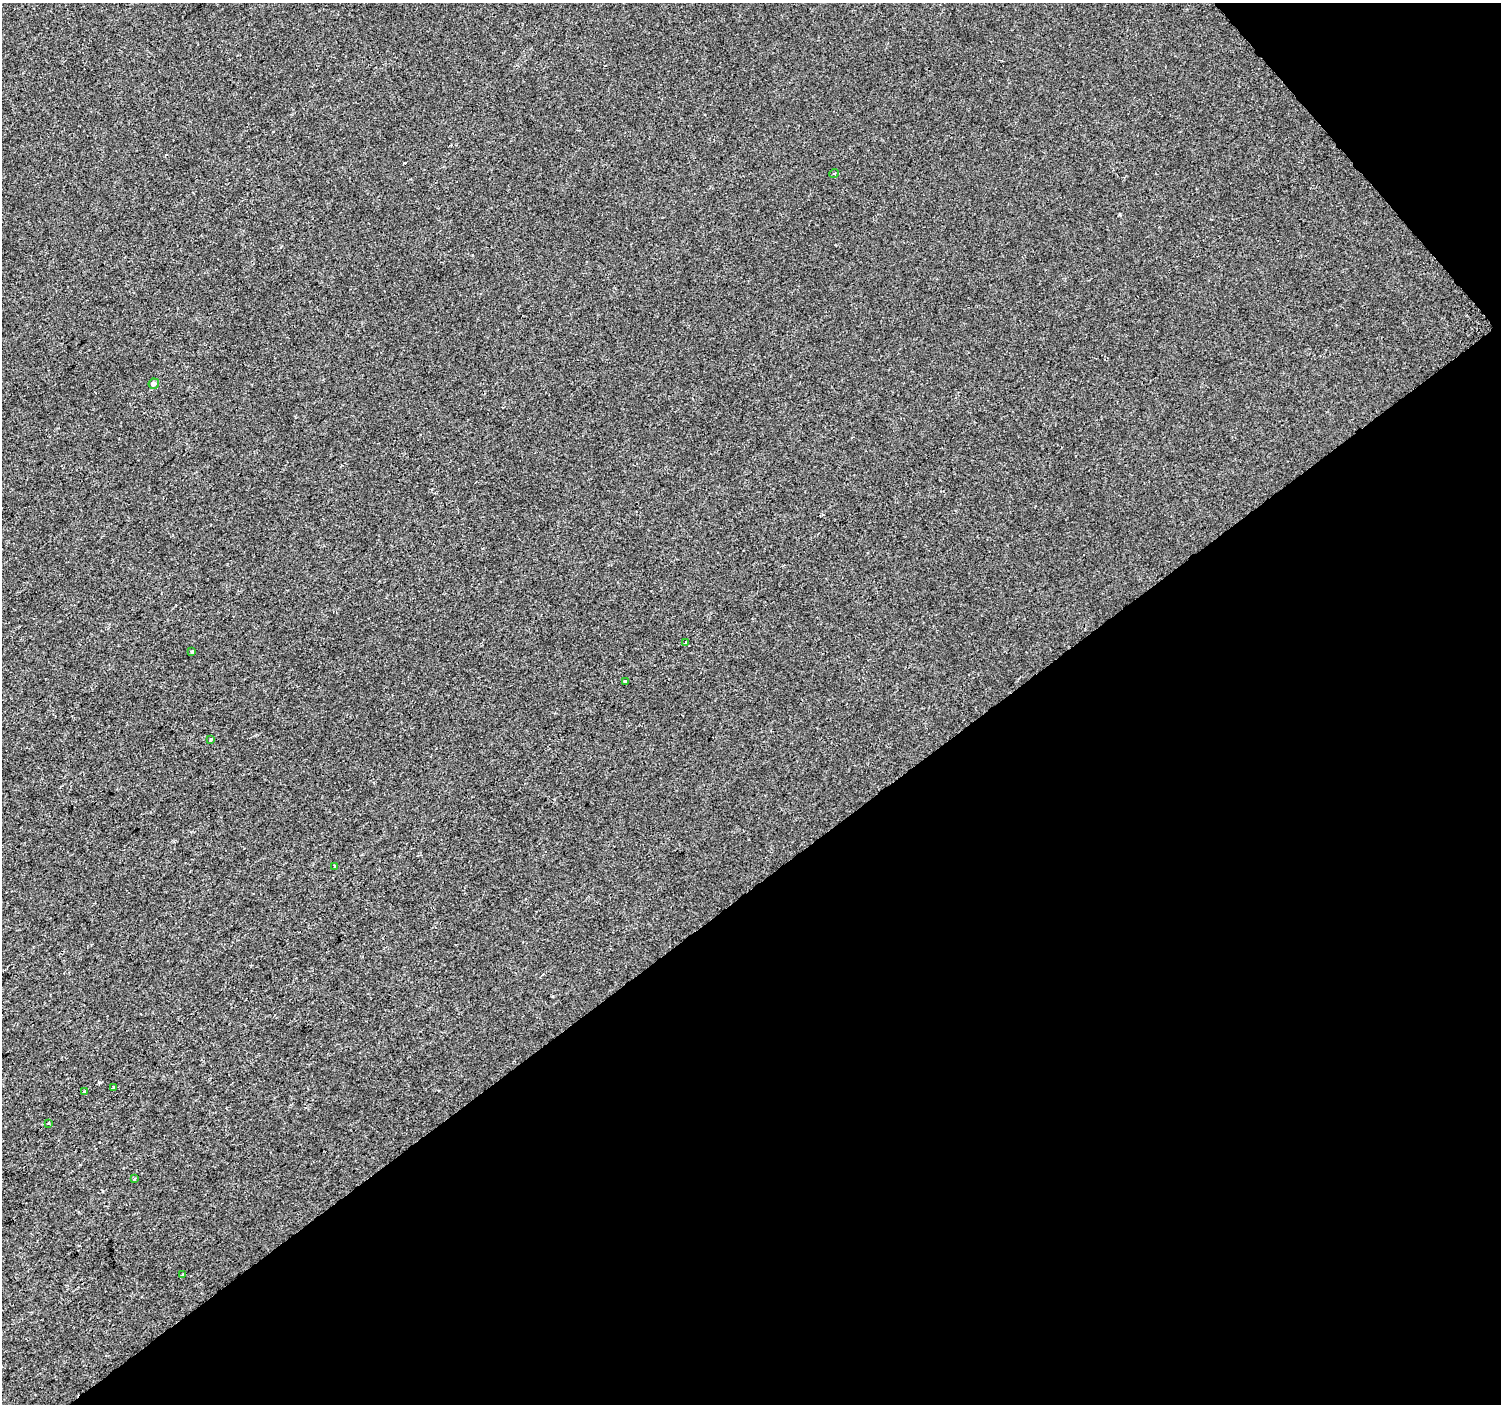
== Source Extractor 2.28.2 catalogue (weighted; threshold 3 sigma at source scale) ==
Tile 12 of 4 x 4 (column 4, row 3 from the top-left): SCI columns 4501-5999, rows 1607-3008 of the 6000 x 5953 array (HDU 1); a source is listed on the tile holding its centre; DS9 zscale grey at full resolution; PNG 1503 x 1406 px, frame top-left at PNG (2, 3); each listed source drawn as its Kron ellipse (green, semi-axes under 4 px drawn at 4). Shown black and unused: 39% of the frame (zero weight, under 2 of 3 exposures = <1% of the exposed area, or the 3 px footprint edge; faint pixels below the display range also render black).
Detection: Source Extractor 2.28.2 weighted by HDU 2 'WHT'; one run over the whole footprint, this tile lists its part. Background -4.67e-05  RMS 0.0042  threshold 0.0187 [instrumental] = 3 sigma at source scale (4.5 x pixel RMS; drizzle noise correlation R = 1.50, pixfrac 1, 0.0396/0.0396 arcsec/px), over >= 5 px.
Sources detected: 13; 1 cosmic-ray / hot-pixel residue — neither listed nor drawn; the other 12 listed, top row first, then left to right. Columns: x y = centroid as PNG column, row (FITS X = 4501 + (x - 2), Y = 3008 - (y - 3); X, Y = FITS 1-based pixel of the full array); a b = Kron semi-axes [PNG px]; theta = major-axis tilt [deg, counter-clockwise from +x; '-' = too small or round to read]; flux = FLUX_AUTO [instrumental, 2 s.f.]
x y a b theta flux
834 173 5 3 - 0.37
154 384 5 5 - 1.6
686 642 3 3 - 0.55
192 652 4 3 - 3.6
625 682 3 3 - 1
211 740 3 3 - 1.3
335 866 3 3 - 1.6
113 1087 3 3 - 1.4
85 1092 3 3 - 1.1
48 1123 3 2 - 0.45
134 1179 3 3 - 1
183 1274 3 2 - 0.4